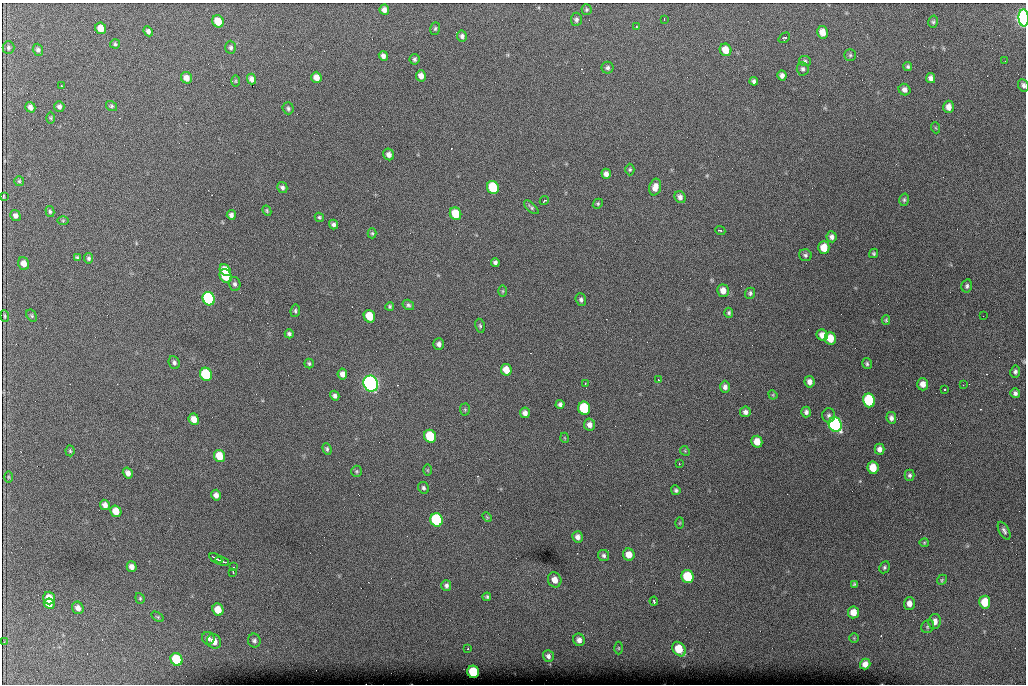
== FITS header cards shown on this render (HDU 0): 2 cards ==
NAXIS1  =                 1024 /fastest changing axis
NAXIS2  =                  682 /next to fastest changing axis

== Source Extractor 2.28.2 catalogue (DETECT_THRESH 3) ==
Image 1024 x 682 px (HDU 0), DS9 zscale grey, 1 PNG px = 1 image px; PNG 1028 x 686 px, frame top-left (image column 1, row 682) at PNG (2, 3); each listed source drawn as its Kron ellipse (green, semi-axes under 4 px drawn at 4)
Background 4090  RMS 42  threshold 126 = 3 sigma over >= 5 px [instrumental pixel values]
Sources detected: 194; all 194 listed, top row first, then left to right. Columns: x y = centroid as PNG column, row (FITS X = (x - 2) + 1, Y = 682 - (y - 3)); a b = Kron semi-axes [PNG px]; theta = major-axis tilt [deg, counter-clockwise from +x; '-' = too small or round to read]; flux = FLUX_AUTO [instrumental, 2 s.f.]
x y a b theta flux
384 10 5 5 - 1.3e+04
587 10 5 5 - 4.4e+03
1024 18 8 5 -86 1.0e+06
576 19 7 5 85 6.9e+03
664 19 3 2 - 2.1e+03
218 21 6 5 - 5.3e+04
933 22 6 5 - 4.8e+03
636 27 2 2 - 2.2e+03
101 28 6 5 - 3.1e+04
435 29 6 4 73 4.5e+03
148 31 5 4 - 8.9e+03
822 32 6 5 - 2.7e+04
462 36 5 5 - 7.6e+03
784 38 6 4 37 5.0e+03
115 44 5 4 - 4.6e+03
231 47 6 5 - 6.4e+03
8 48 6 6 - 5.5e+03
38 50 6 5 - 6.9e+03
726 50 6 5 - 3.8e+04
850 55 5 5 - 4.4e+03
383 56 5 4 - 1.1e+04
415 59 5 5 - 5.8e+03
805 61 6 5 - 4.8e+03
1005 61 2 2 - 1.7e+03
908 66 4 4 - 5.0e+03
607 68 6 6 - 6.9e+03
803 69 7 6 - 6.2e+03
421 76 5 5 - 1.8e+04
782 76 5 4 - 1.0e+04
316 77 6 5 - 2.1e+04
186 78 6 5 - 1.9e+04
931 78 5 4 - 1.1e+04
252 79 5 4 - 1.3e+04
235 81 6 4 90 3.7e+03
754 81 4 4 - 7.4e+03
1023 85 6 5 - 8.2e+03
62 86 3 2 - 2.5e+03
904 90 6 5 - 1.0e+04
111 106 6 5 - 4.3e+03
30 107 5 4 - 1.1e+04
59 107 5 5 - 8.5e+03
949 107 6 5 - 1.8e+04
288 108 6 5 - 5.4e+03
51 118 6 4 -89 3.7e+03
936 128 5 3 - 2.5e+03
389 154 6 5 - 1.1e+04
630 169 6 4 -90 4.1e+03
606 174 5 4 - 1.1e+04
19 181 5 5 - 3.9e+03
282 187 6 5 - 7.1e+03
493 187 6 6 - 1.6e+05
655 187 8 6 74 2.2e+04
3 197 4 2 - 3.1e+03
680 197 6 5 - 1.1e+04
904 200 6 5 - 5.0e+03
544 201 4 2 - 5.2e+03
598 204 5 4 - 4.1e+03
531 207 9 4 -42 5.5e+03
267 211 5 4 - 3.7e+03
50 212 5 4 - 4.3e+03
456 214 6 5 - 7.3e+04
231 215 5 4 - 9.1e+03
15 216 5 5 - 9.5e+03
319 217 5 4 - 4.1e+03
63 220 5 3 - 2.9e+03
333 224 5 4 - 8.2e+03
720 231 5 3 - 5.1e+03
372 233 5 4 - 4.1e+03
832 237 5 5 - 1.0e+04
824 248 6 5 - 4.3e+04
874 253 5 4 - 4.5e+03
805 255 6 5 - 6.3e+03
77 258 4 3 - 4.6e+03
89 258 5 4 - 5.3e+03
495 262 4 4 - 7.3e+03
24 263 6 5 - 2.1e+04
225 270 6 5 - 4.6e+04
226 276 7 5 -60 1.0e+05
235 284 7 6 - 7.9e+03
967 286 6 5 - 5.7e+03
503 291 6 3 89 3.2e+03
723 291 6 5 - 2.3e+04
750 293 6 4 69 5.8e+03
209 299 7 6 - 6.3e+05
581 300 6 5 - 6.8e+03
408 305 6 5 - 5.9e+03
390 306 4 4 - 4.0e+03
295 311 6 4 82 5.2e+03
729 313 5 4 - 4.8e+03
5 316 6 3 -85 3.8e+03
32 316 7 4 -60 4.5e+03
369 316 6 5 - 6.8e+04
983 316 2 2 - 1.4e+03
886 320 4 4 - 3.5e+03
480 326 7 4 -79 5.1e+03
289 334 4 4 - 6.4e+03
822 335 6 5 - 2.2e+04
830 338 6 5 - 4.6e+04
439 344 6 5 - 9.4e+03
174 363 7 5 -68 7.8e+03
309 364 5 4 - 4.7e+03
867 364 5 5 - 5.0e+03
506 370 6 5 - 3.6e+04
1015 372 6 5 - 6.2e+03
206 374 6 6 - 1.9e+05
342 374 5 4 - 1.5e+04
658 379 2 2 - 2.1e+03
809 382 5 5 - 1.4e+04
371 383 8 7 - 1.6e+06
585 384 3 2 - 2.8e+03
923 384 6 5 - 1.8e+04
963 385 3 2 - 2.2e+03
725 387 6 5 - 1.0e+04
945 390 3 3 - 5.8e+03
1015 393 5 4 - 7.8e+03
773 395 5 4 - 2.6e+03
335 396 5 4 - 8.4e+03
869 400 7 6 - 2.3e+05
560 404 4 4 - 7.4e+03
584 408 6 6 - 1.9e+05
465 410 6 5 - 4.1e+03
745 412 5 5 - 9.3e+03
806 412 5 5 - 8.5e+03
525 413 5 5 - 1.2e+04
829 415 7 6 - 7.6e+03
891 418 6 5 - 9.5e+03
194 419 6 5 - 2.4e+04
590 425 6 5 - 1.4e+04
835 425 7 6 - 8.9e+05
430 436 6 6 - 1.2e+05
565 438 5 3 - 2.1e+03
757 442 6 5 - 3.5e+04
327 449 6 4 -69 4.9e+03
879 449 5 5 - 1.3e+04
70 451 5 4 - 3.7e+03
685 451 5 4 - 3.2e+03
220 456 6 5 - 5.4e+04
679 464 3 2 - 4.5e+03
873 468 6 5 - 4.5e+04
427 470 5 3 - 2.7e+03
357 471 5 5 - 4.4e+03
128 473 6 4 -57 1.3e+04
910 475 5 5 - 6.6e+03
8 477 5 3 - 2.9e+03
423 488 6 5 - 6.0e+03
676 490 5 4 - 5.4e+03
216 495 5 4 - 1.2e+04
105 505 5 4 - 1.3e+04
116 511 6 5 - 3.7e+04
487 517 6 3 -45 2.8e+03
437 520 7 6 - 3.8e+05
680 523 6 3 88 2.8e+03
1004 531 10 5 -61 8.0e+03
578 537 5 5 - 1.3e+04
924 543 4 4 - 3.1e+03
629 555 6 6 - 2.9e+04
604 556 6 5 - 6.8e+03
216 558 7 2 -32 7.0e+03
222 561 7 2 -18 5.3e+03
132 567 5 5 - 1.4e+04
234 567 2 2 - 1.6e+03
884 567 6 5 - 4.7e+03
233 573 3 2 - 5.7e+03
688 577 6 6 - 1.3e+05
555 580 8 6 -68 2.3e+04
942 580 5 4 - 3.8e+03
854 584 4 3 - 3.5e+03
446 585 5 5 - 8.0e+03
487 597 4 3 - 4.3e+03
49 598 6 5 - 4.5e+04
140 598 5 4 - 3.7e+03
654 601 4 3 - 4.0e+03
985 602 6 5 - 6.9e+04
909 603 6 5 - 1.8e+04
49 604 5 5 - 2.4e+04
78 608 6 5 - 1.5e+04
218 609 6 5 - 5.0e+04
853 612 6 5 - 3.0e+04
158 617 7 4 -32 3.7e+03
935 621 7 6 - 1.7e+04
928 626 7 6 - 5.6e+03
208 638 6 6 - 9.3e+03
854 638 5 5 - 3.6e+03
254 640 7 6 - 7.6e+03
579 640 6 5 - 1.2e+04
214 641 7 6 - 2.6e+04
4 642 2 2 - 2.0e+03
619 648 6 4 -89 3.3e+03
468 649 3 2 - 2.0e+03
679 649 8 6 -52 6.7e+04
548 656 6 5 - 8.8e+03
176 659 6 5 - 1.4e+05
865 664 5 5 - 1.8e+04
473 672 6 5 - 1.4e+05
At the frame edge (FLAGS 8, measured only in part): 3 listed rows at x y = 1024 18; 1023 85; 1015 372

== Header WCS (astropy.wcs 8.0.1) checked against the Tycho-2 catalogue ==
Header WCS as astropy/WCSLIB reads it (CRVAL/CRPIX/CD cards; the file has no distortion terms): RA---TAN/DEC--TAN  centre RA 07:06:07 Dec +31:10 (106.53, +31.16 deg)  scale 1.43 arcsec/px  FOV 24.4' x 16.3'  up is -93 deg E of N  parity flipped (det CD > 0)
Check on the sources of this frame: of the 60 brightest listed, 9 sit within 2.1 arcsec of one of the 15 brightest Tycho-2 stars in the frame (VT <= 12.35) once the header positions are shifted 0.57 arcsec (0.51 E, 0.26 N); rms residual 0.95 arcsec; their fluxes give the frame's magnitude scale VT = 24.99 - 2.5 log10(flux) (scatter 0.28 mag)
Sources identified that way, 9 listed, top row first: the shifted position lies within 2.1 arcsec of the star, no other Tycho-2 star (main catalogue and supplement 1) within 4.2 arcsec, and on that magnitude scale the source's flux lands within +1.5 / -3 mag of the star's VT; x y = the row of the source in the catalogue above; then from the Tycho-2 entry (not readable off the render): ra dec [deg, ICRS J2000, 3 dp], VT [Tycho-2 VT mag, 2 dp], TYC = Tycho-2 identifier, HIP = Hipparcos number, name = IAU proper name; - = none
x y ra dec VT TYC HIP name
1024 18 106.369 +31.359 8.79 2438-636-1 - -
493 187 106.458 +31.151 12.35 2438-728-1 - -
206 374 106.551 +31.041 11.84 2438-663-1 - -
371 383 106.552 +31.106 9.20 2438-180-1 - -
869 400 106.550 +31.305 11.61 2438-184-1 - -
584 408 106.559 +31.192 11.79 2438-1039-1 - -
835 425 106.562 +31.292 10.01 2438-106-1 - -
437 520 106.614 +31.135 11.36 2438-550-1 - -
473 672 106.684 +31.152 11.76 2438-931-1 - -